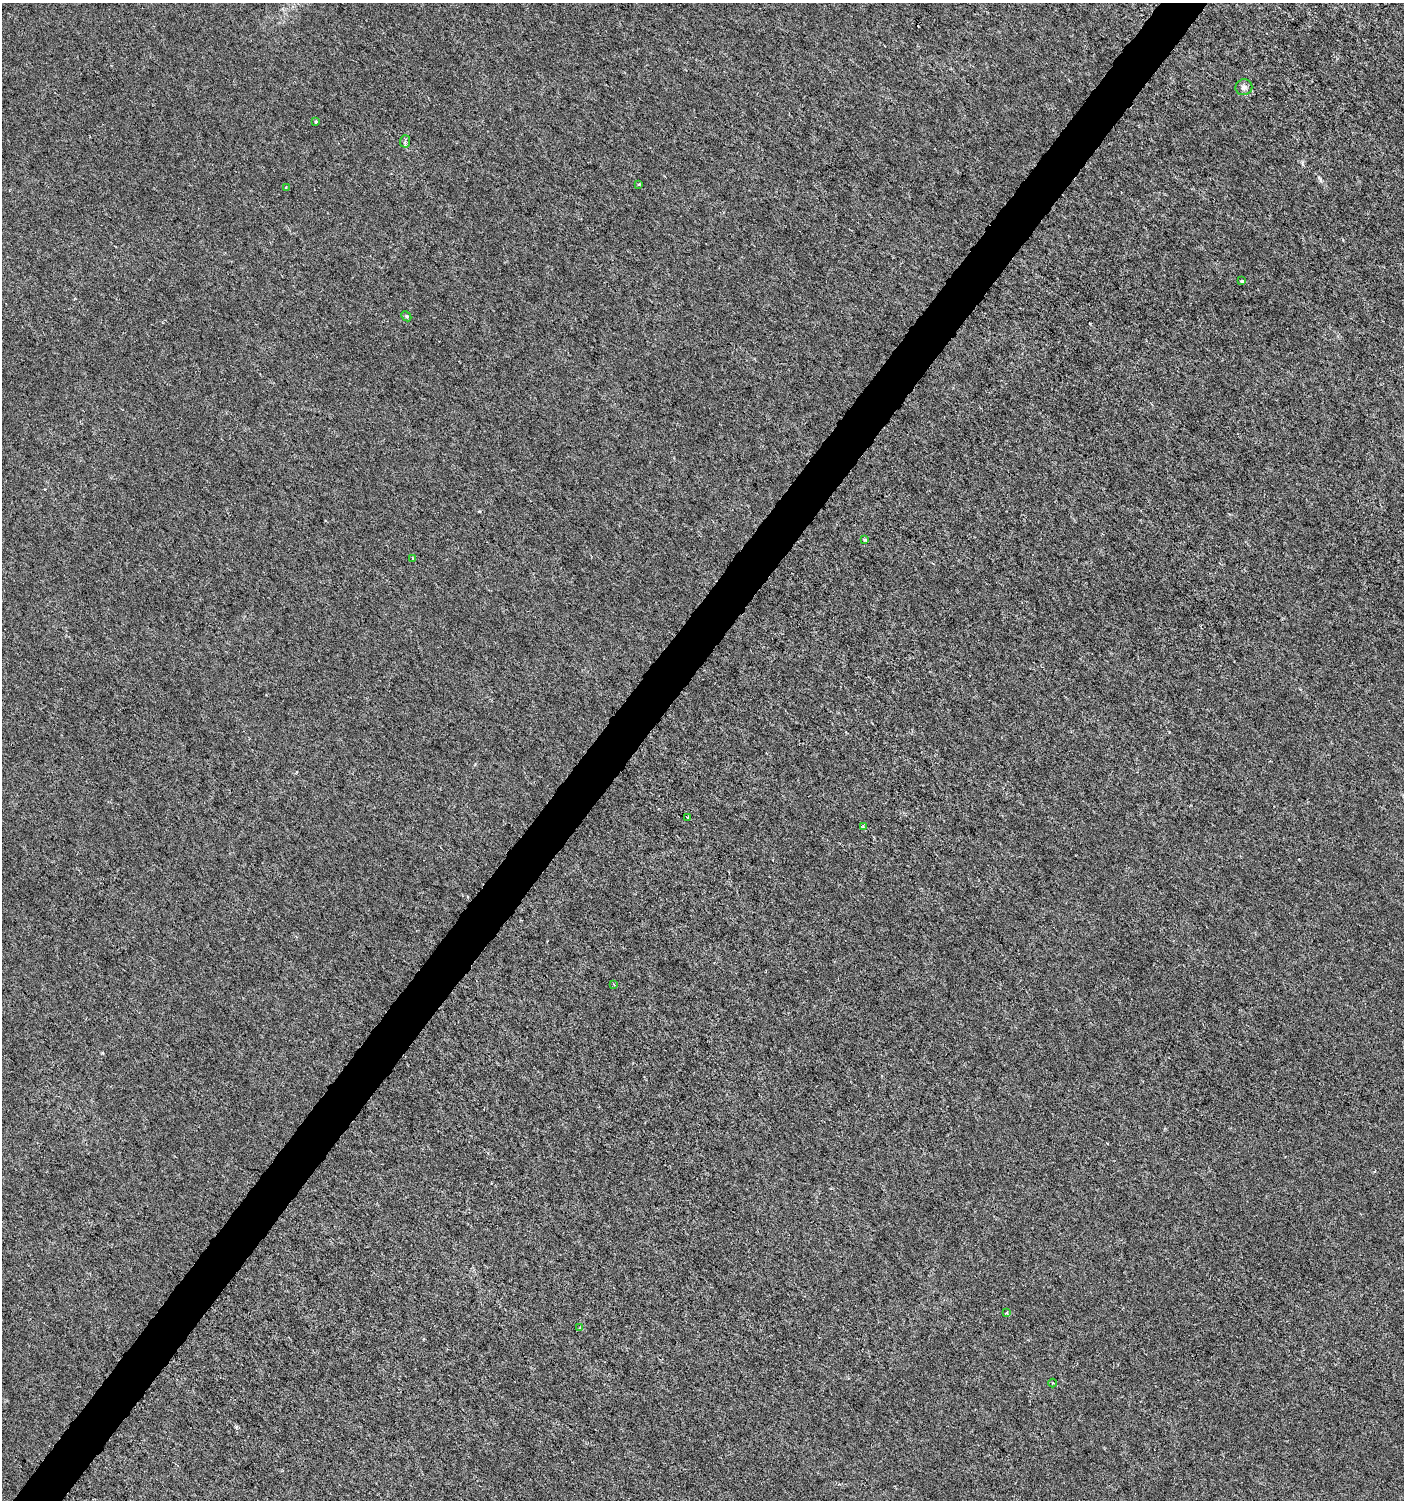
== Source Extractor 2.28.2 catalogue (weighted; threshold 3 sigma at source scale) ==
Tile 7 of 4 x 4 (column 3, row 2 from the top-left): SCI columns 2981-4382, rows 3004-4501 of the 6026 x 6000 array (HDU 1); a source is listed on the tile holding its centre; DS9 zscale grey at full resolution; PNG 1406 x 1502 px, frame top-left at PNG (2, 3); each listed source drawn as its Kron ellipse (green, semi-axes under 4 px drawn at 4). Shown black and unused: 3% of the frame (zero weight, under 3 of 6 exposures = <1% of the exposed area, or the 3 px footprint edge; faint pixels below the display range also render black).
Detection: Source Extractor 2.28.2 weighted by HDU 2 'WHT'; one run over the whole footprint, this tile lists its part. Background -1.05e-05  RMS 0.0012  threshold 0.00501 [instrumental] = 3 sigma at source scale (4.09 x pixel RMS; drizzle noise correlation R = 1.36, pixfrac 0.8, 0.0396/0.0396 arcsec/px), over >= 5 px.
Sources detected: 15; all 15 listed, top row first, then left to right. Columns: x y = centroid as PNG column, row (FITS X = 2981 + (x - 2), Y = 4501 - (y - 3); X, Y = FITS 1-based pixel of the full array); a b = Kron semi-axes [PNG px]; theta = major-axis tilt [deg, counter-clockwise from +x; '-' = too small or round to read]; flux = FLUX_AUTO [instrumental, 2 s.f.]
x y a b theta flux
1244 87 8 8 - 0.41
316 122 3 3 - 0.12
405 141 6 5 - 0.23
639 184 4 3 - 0.1
286 188 3 3 - 0.14
1242 281 3 3 - 0.29
406 316 6 4 -44 0.16
865 540 3 3 - 0.14
413 558 2 2 - 0.087
687 817 3 2 - 0.12
863 827 3 3 - 0.24
614 984 4 3 - 0.12
1007 1312 4 2 - 0.096
580 1328 4 3 - 0.12
1052 1383 4 3 - 0.099
Unlisted compact peaks at least as high as the median listed source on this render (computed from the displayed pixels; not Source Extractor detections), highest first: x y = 102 1053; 236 1427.